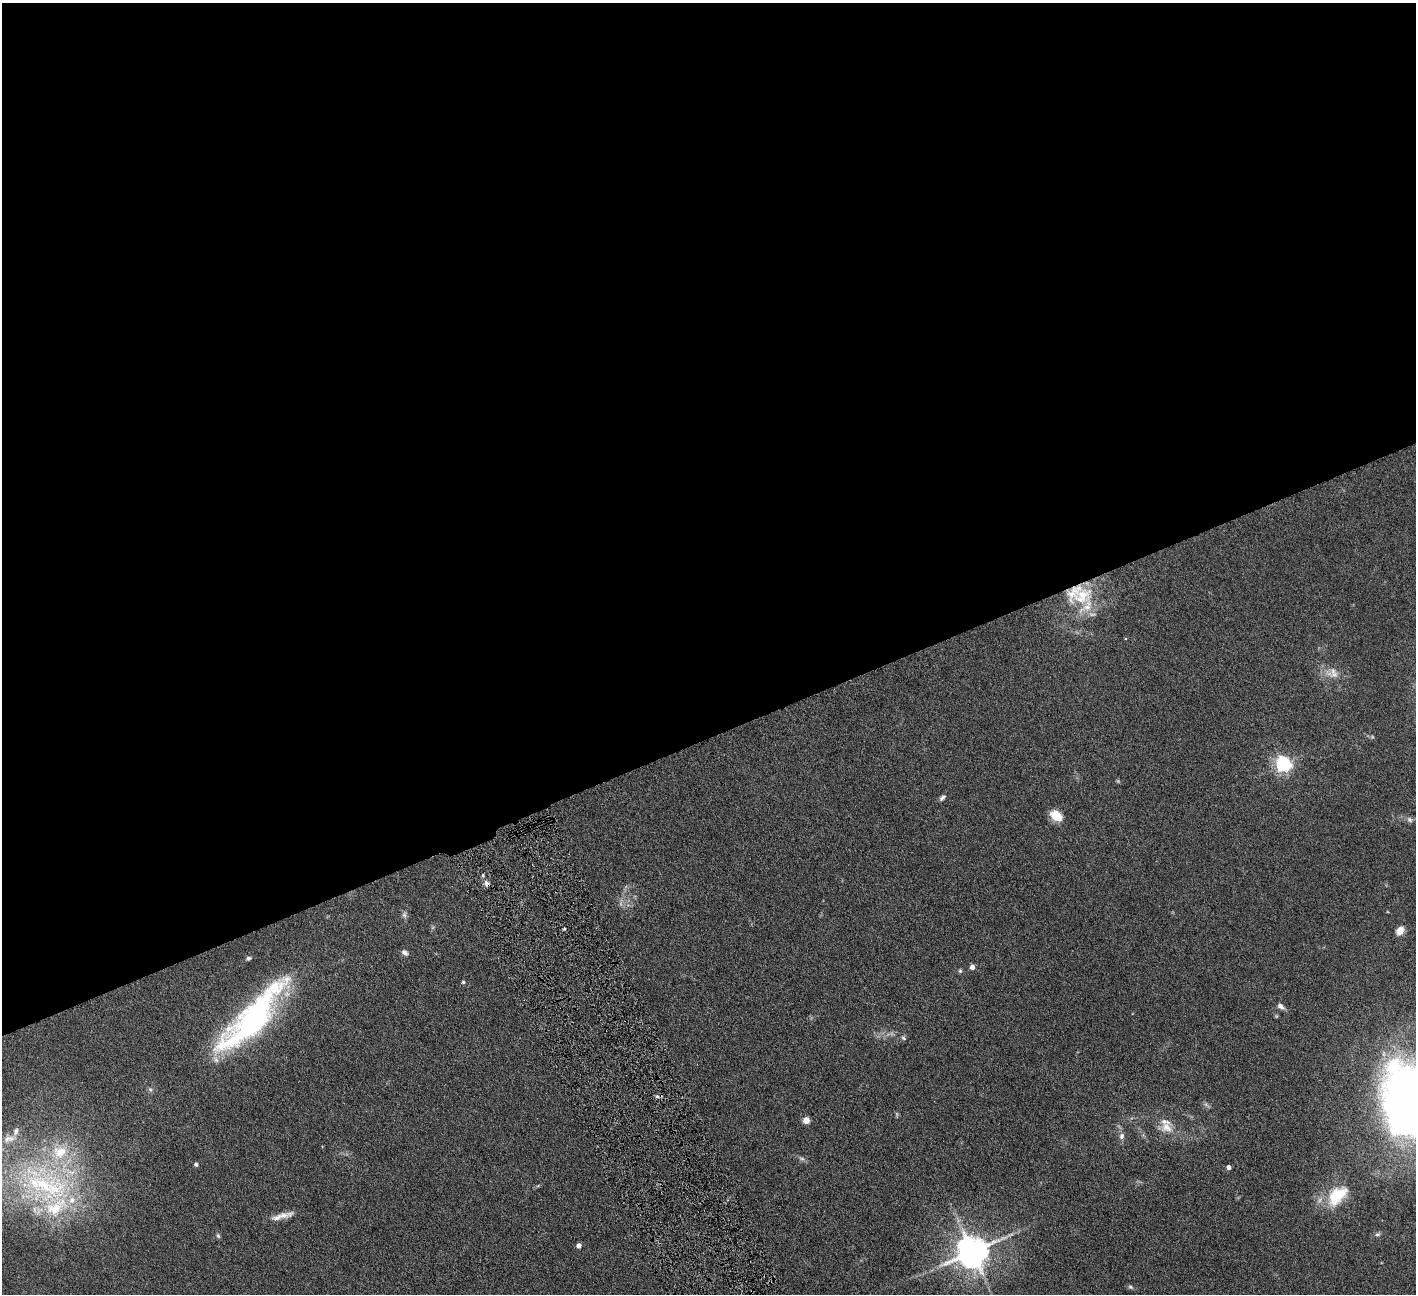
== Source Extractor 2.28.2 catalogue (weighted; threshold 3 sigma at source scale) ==
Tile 2 of 4 x 4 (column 2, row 1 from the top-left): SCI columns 1418-2831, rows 4172-5463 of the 5663 x 5625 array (HDU 1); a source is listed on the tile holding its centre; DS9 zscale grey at full resolution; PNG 1418 x 1296 px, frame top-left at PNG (2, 3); no overlay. Shown black and unused: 57% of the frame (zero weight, under 4 of 8 exposures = <1% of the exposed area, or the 3 px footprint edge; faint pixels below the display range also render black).
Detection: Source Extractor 2.28.2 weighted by HDU 2 'WHT'; one run over the whole footprint, this tile lists its part. Background 0.164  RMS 0.0065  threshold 0.0266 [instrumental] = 3 sigma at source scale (4.09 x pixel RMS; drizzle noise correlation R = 1.36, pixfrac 0.8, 0.05/0.05 arcsec/px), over >= 5 px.
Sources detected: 46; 2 too faint to see at this stretch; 1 inside a brighter object's white glare — not listed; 8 inside a brighter listed object's ellipse — not listed separately; the other 35 listed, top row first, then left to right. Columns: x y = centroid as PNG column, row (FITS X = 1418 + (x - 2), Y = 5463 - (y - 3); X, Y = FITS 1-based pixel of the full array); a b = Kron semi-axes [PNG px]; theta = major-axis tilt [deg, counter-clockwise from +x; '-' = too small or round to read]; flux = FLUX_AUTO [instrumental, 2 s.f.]
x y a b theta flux
1082 596 35 21 29 26
1334 674 26 9 -10 6.8
1283 764 6 6 - 180
942 798 10 5 48 1.6
1056 816 13 9 -36 10
1410 820 9 7 -46 2
486 883 8 5 -58 2
404 915 9 6 -87 1.7
564 929 4 2 - 0.67
1400 931 10 7 55 5.2
404 952 8 6 -35 1.9
248 958 6 4 19 1.2
972 967 5 4 - 3.5
960 971 5 5 - 0.94
463 982 4 4 - 0.87
1280 1006 9 5 -40 2.5
252 1018 94 26 48 140
903 1038 7 5 -41 1.2
150 1089 6 4 -43 1.1
1409 1102 67 47 -75 470
806 1120 5 4 - 9.3
1167 1127 18 13 -16 7.7
1122 1136 9 7 76 2.3
802 1158 8 4 -9 1.3
196 1164 4 4 - 1.4
1229 1167 4 4 - 2.6
45 1185 88 51 -28 140
1337 1195 31 18 43 23
277 1218 37 6 18 5.9
1010 1234 11 4 12 1.7
1378 1234 7 5 16 1.3
218 1236 7 5 -68 1
579 1246 4 4 - 3.1
972 1252 10 9 - 1200
1130 1287 8 5 -27 1.1
Overlapping masked pixels (flux is a lower limit): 1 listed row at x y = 486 883
Isophote crosses this tile's border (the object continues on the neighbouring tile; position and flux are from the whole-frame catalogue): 2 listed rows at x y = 1409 1102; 45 1185